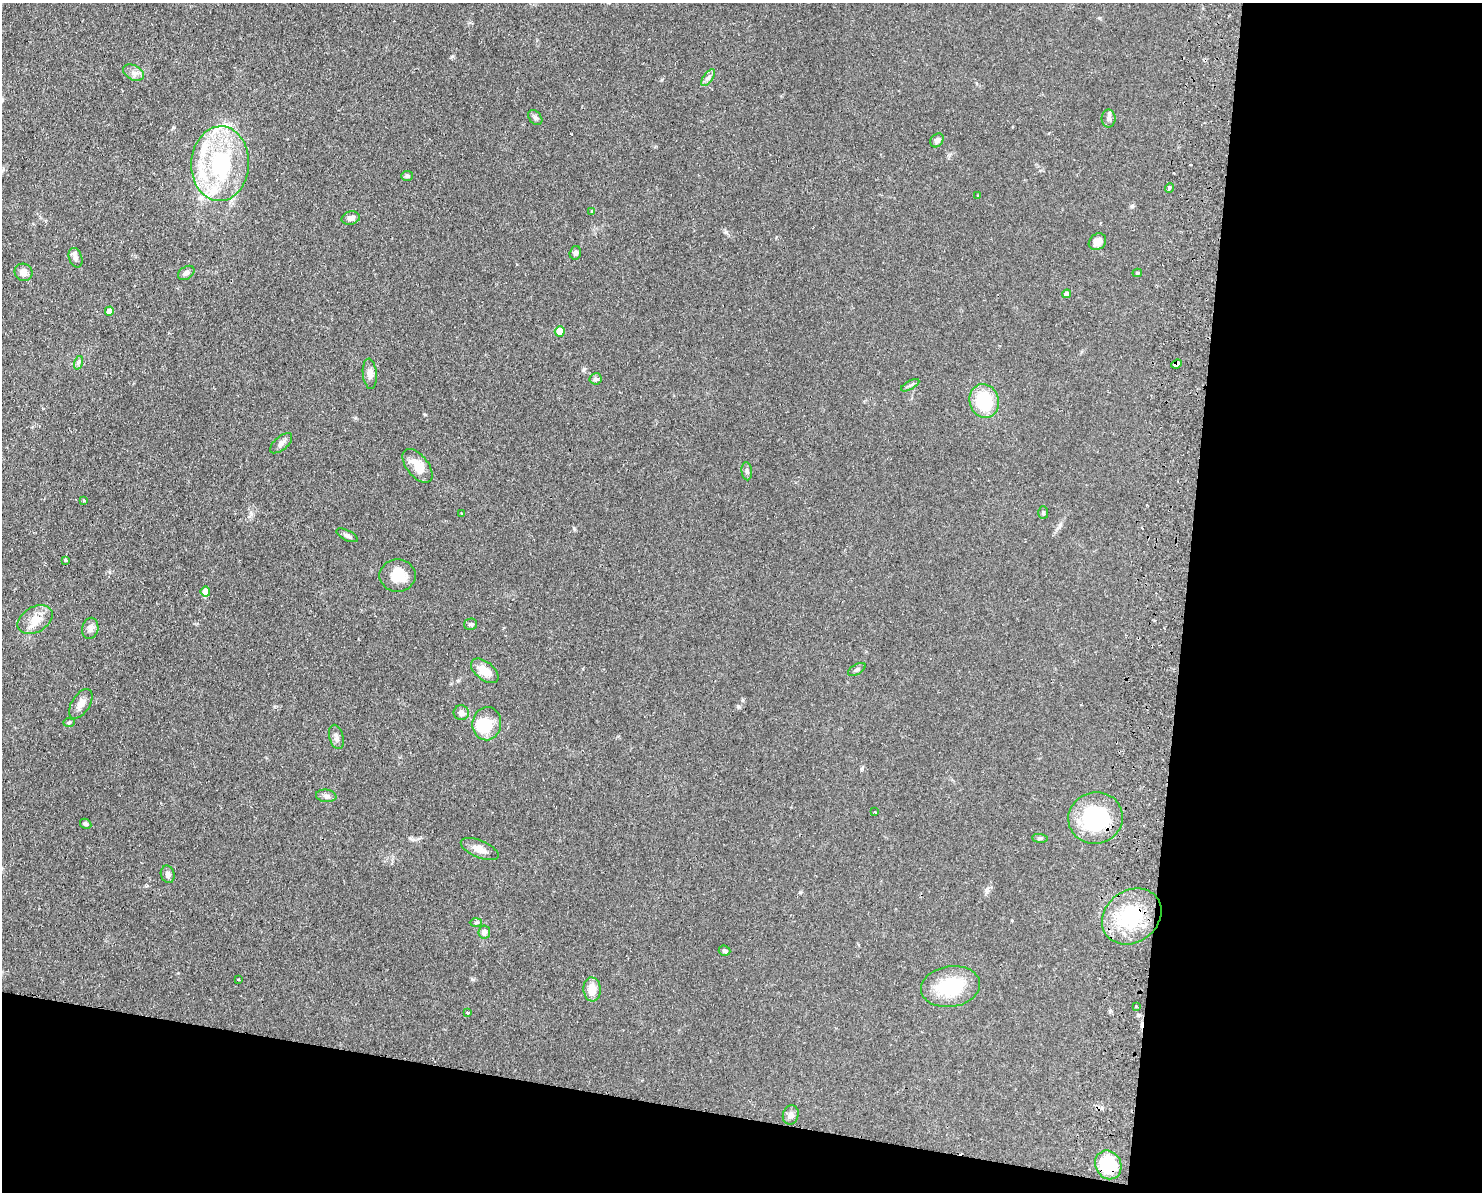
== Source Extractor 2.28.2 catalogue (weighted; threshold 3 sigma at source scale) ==
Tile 12 of 3 x 4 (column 3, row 4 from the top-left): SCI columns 3133-4612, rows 11-1200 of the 4899 x 4783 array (HDU 1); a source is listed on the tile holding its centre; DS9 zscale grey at full resolution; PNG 1484 x 1194 px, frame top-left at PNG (2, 3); each listed source drawn as its Kron ellipse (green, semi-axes under 4 px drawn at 4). Shown black and unused: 27% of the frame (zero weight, under 2 of 3 exposures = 3% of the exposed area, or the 3 px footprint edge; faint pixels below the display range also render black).
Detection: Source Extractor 2.28.2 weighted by HDU 2 'WHT'; one run over the whole footprint, this tile lists its part. Background 0.0673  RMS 0.0058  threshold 0.0261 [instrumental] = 3 sigma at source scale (4.5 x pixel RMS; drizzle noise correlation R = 1.50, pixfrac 1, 0.05/0.05 arcsec/px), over >= 5 px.
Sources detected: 71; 1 inside a brighter object's white glare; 1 cosmic-ray / hot-pixel residue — neither listed nor drawn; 5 inside a brighter listed object's ellipse — not listed separately; the other 64 listed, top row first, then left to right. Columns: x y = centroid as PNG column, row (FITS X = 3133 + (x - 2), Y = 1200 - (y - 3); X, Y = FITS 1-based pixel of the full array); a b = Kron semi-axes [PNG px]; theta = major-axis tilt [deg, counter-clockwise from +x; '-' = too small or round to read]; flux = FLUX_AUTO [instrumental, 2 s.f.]
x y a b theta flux
134 73 11 7 -28 2.9
708 78 10 4 54 1.7
535 117 8 6 -49 1.3
1109 118 9 7 -89 1.9
937 140 7 6 - 2
220 164 37 29 87 57
407 176 6 5 - 0.96
1169 188 5 3 - 1.7
978 196 3 3 - 1.1
592 212 3 3 - 1.8
351 218 9 6 13 2.6
1097 242 9 7 39 4.2
575 253 7 5 75 1.6
75 258 10 6 -72 2.1
24 272 9 8 - 3.8
186 273 9 6 34 2
1137 273 5 4 - 0.89
1067 294 4 4 - 2.4
109 311 4 4 - 4.6
560 331 5 5 - 9.9
78 363 7 4 71 1.1
1177 364 5 4 - 9.5
370 374 15 7 -84 3.2
596 379 6 5 - 1.4
910 385 10 4 29 1.2
984 401 17 14 -72 28
281 443 13 6 40 2.3
418 466 20 10 -51 9.1
747 471 9 5 -84 1.3
84 500 3 2 - 1.2
461 513 3 2 - 0.67
1043 513 6 5 - 0.87
347 535 11 5 -26 1.7
65 560 3 3 - 1.1
398 575 18 16 0 11
205 592 5 4 - 6.9
35 620 19 12 29 7.5
471 624 6 5 - 1.1
90 628 11 8 78 2.6
857 669 10 5 29 1.3
485 671 16 9 -38 7
81 704 16 9 58 4.2
461 713 7 7 - 2.5
69 722 6 4 2 0.78
487 724 16 14 82 12
336 737 12 7 -76 2.4
326 796 10 6 -7 1.8
875 812 3 2 - 0.53
1096 818 27 25 14 47
86 824 6 4 -31 1
1040 838 8 4 -7 0.86
480 849 20 8 -23 5
168 874 9 6 -72 2.2
1132 916 31 26 37 36
476 923 6 4 2 0.86
484 932 6 6 - 2.5
725 951 6 5 - 1.2
238 980 4 2 - 0.6
950 987 29 20 9 29
592 989 12 8 -86 6.9
1136 1006 3 2 - 0.67
467 1012 3 3 - 2.1
791 1115 10 8 75 2.3
1108 1165 15 12 -61 24
Overlapping masked pixels (flux is a lower limit): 4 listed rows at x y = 1177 364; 1096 818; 1132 916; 1108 1165
Unlisted compact peaks at least as high as the median listed source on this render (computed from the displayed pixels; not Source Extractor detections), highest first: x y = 726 232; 738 706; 472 979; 452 56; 410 838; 425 415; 800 892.